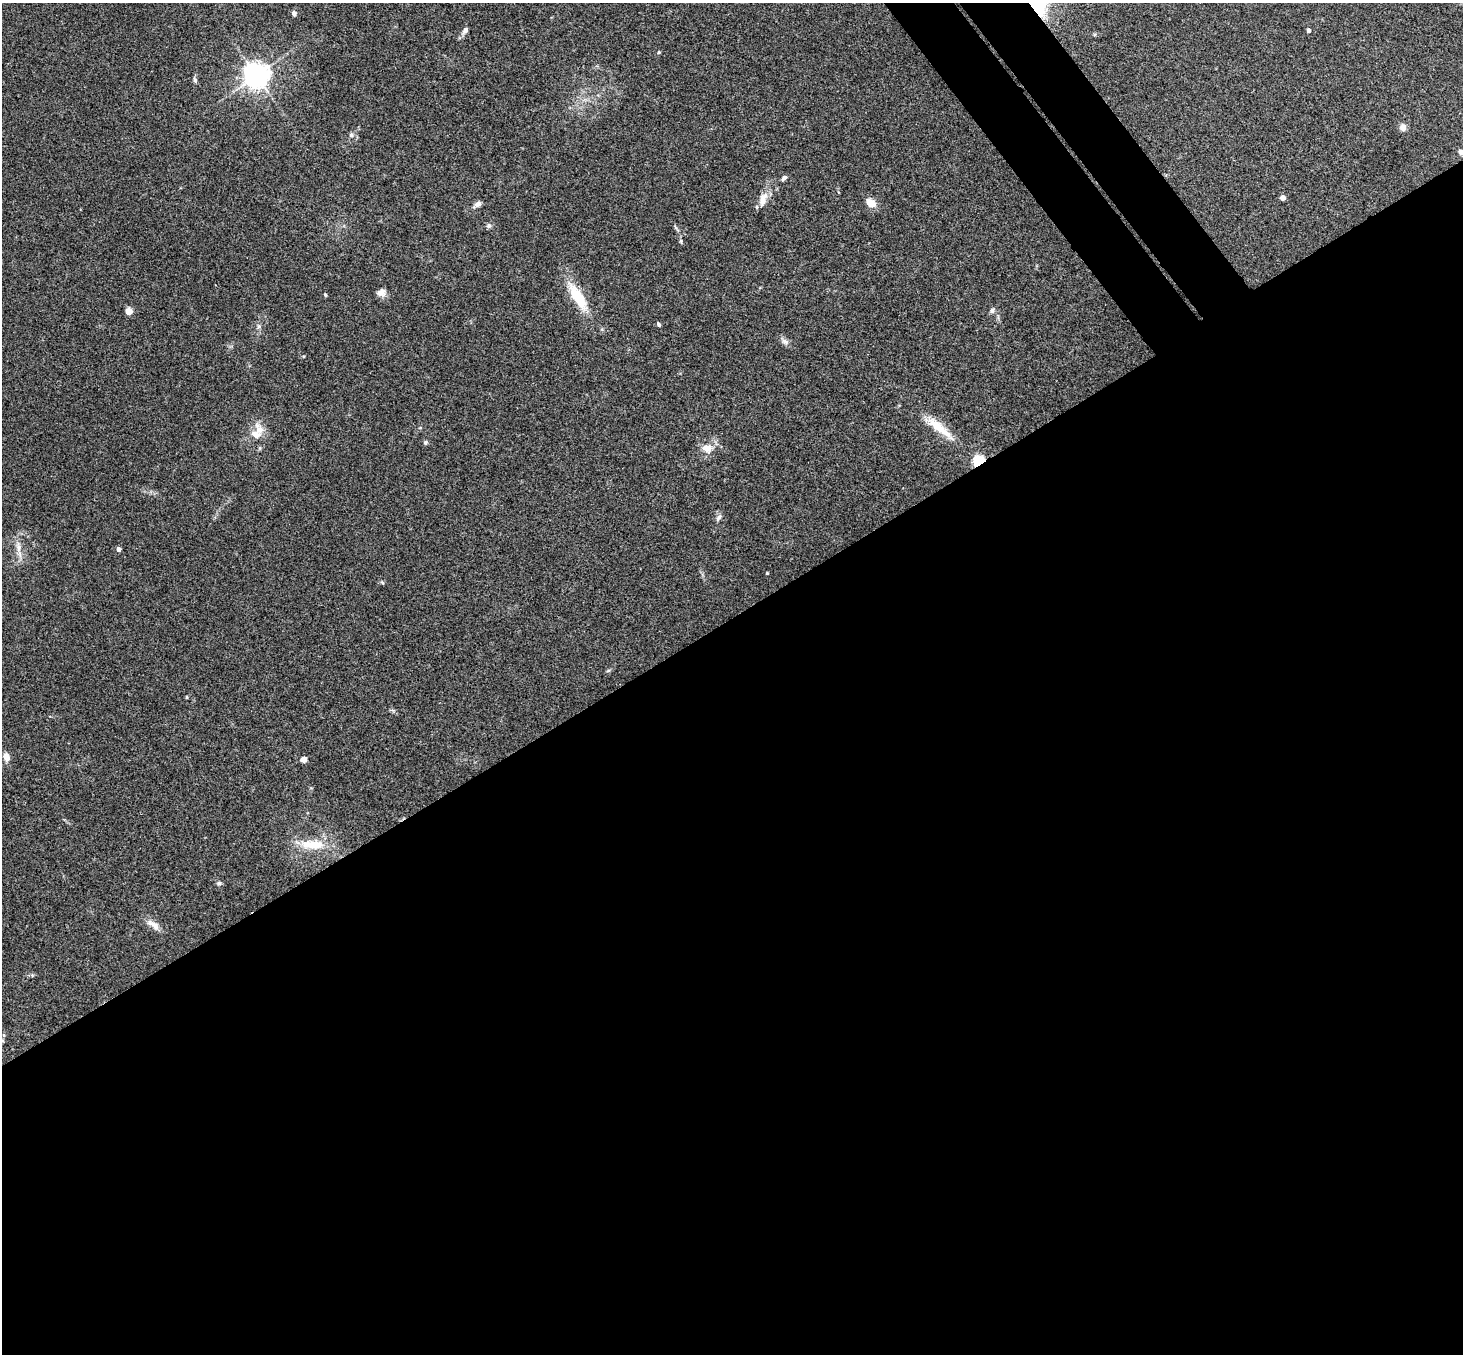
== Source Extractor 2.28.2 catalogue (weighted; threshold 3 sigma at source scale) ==
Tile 15 of 4 x 4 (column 3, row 4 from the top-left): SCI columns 2978-4438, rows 331-1682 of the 5950 x 5930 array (HDU 1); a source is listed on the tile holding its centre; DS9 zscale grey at full resolution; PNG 1465 x 1356 px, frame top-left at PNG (2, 3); no overlay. Shown black and unused: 57% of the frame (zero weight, under 3 of 4 exposures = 6% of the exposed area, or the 3 px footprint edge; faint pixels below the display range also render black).
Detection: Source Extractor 2.28.2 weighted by HDU 2 'WHT'; one run over the whole footprint, this tile lists its part. Background 0.153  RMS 0.0072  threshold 0.0324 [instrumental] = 3 sigma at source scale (4.5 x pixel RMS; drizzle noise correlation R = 1.50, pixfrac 1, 0.05/0.05 arcsec/px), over >= 5 px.
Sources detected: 42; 2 inside a brighter listed object's ellipse — not listed separately; the other 40 listed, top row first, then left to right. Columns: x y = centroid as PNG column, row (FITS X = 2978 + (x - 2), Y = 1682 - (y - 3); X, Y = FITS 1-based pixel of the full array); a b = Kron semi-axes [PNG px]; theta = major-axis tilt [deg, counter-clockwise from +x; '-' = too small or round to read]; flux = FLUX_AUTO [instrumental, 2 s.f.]
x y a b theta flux
294 13 6 5 - 2.2
465 30 10 6 56 2.5
1309 30 4 4 - 2.4
659 52 4 4 - 0.76
257 75 7 7 - 790
195 80 8 5 -75 1.6
1403 128 8 7 - 3.7
351 135 6 5 - 1.7
1461 152 7 6 - 2.5
784 178 7 5 45 1.8
1283 198 5 5 - 3.1
763 199 18 9 74 7.5
871 203 11 8 -40 7.9
477 204 10 5 30 3
489 226 7 6 - 1.7
681 241 6 4 -84 0.98
381 292 11 9 7 4
325 295 5 4 - 0.81
578 297 33 11 -59 27
992 310 7 6 - 2
129 311 5 4 - 16
659 324 6 4 -59 1.2
259 326 6 5 - 1.5
785 341 10 7 -23 2.8
938 427 40 11 -41 18
259 429 19 11 -67 8.2
426 442 5 5 - 1.4
707 448 13 10 -13 7.6
979 461 9 7 23 26
719 517 10 5 56 2.1
18 547 15 7 -83 5.5
119 549 4 4 - 3.4
767 573 3 3 - 0.76
382 582 6 4 -20 0.92
6 757 8 6 -74 5.7
303 759 6 5 - 4.2
312 844 35 13 -1 19
219 883 7 6 - 1.5
153 924 22 8 -34 5.9
2 1040 8 4 -36 1.2
Overlapping masked pixels (flux is a lower limit): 1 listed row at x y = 979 461
Isophote crosses this tile's border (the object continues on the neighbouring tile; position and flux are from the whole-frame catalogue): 2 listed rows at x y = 1461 152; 2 1040